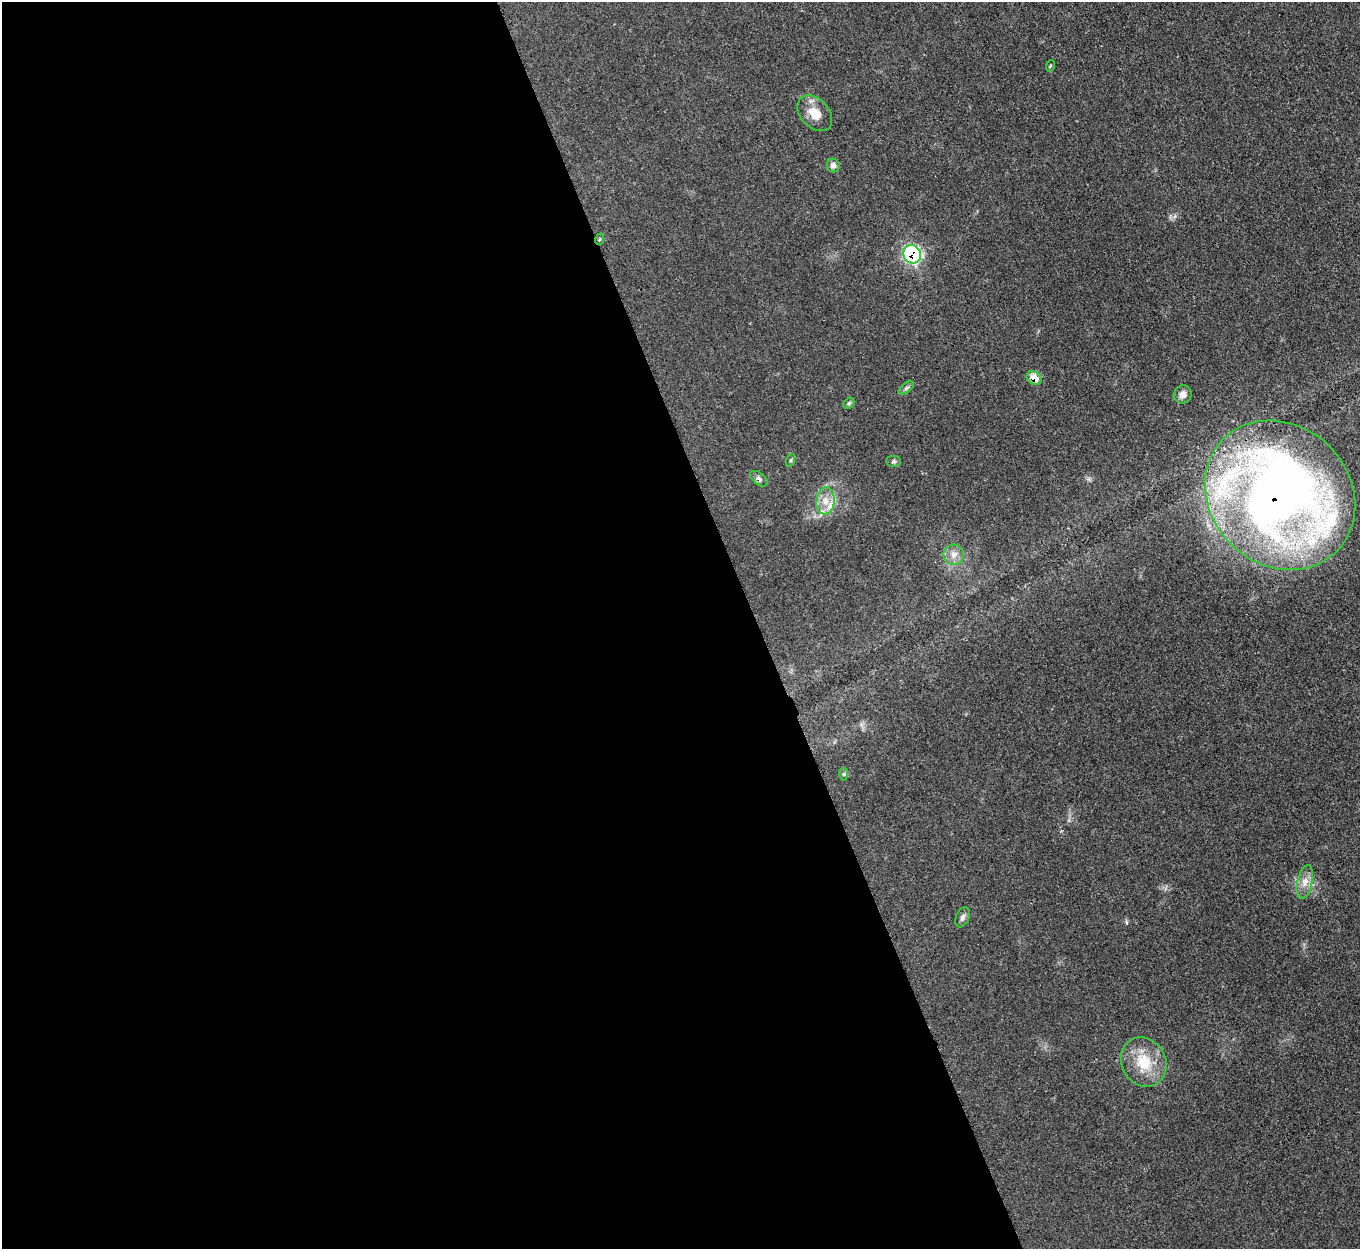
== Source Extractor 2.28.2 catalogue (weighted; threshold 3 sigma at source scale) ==
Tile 9 of 4 x 4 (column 1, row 3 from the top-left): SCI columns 1-1358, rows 1527-2773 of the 5432 x 5415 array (HDU 1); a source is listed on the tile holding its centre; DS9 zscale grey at full resolution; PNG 1362 x 1251 px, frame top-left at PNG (2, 2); each listed source drawn as its Kron ellipse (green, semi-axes under 4 px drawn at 4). Shown black and unused: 56% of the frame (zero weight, under 3 of 4 exposures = <1% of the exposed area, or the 3 px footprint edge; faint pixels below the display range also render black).
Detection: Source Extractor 2.28.2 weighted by HDU 2 'WHT'; one run over the whole footprint, this tile lists its part. Background 0.0638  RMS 0.0063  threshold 0.0284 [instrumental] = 3 sigma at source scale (4.5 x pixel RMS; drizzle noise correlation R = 1.50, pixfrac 1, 0.05/0.05 arcsec/px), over >= 5 px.
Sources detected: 21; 2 inside a brighter listed object's ellipse — not listed separately; the other 19 listed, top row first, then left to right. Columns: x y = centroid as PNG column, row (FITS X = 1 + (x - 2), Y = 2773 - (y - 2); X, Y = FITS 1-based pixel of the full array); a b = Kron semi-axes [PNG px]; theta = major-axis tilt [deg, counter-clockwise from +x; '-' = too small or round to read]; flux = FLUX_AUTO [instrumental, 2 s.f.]
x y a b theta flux
1050 66 6 3 71 0.67
815 113 20 14 -47 9.8
833 165 7 6 - 2.5
600 239 6 3 71 0.68
912 254 9 8 - 98
1034 378 8 6 -34 10
906 388 9 4 36 1.4
1183 394 9 8 - 3.7
849 403 6 4 46 1.1
791 460 7 4 71 0.88
894 461 7 5 -1 1.3
759 479 10 6 -38 2.1
1280 495 80 69 -44 640
825 501 13 9 83 6.9
954 555 10 10 - 4.2
844 774 6 4 89 0.89
1305 882 17 7 77 5.4
962 917 10 6 68 2.1
1144 1062 25 22 -61 21
Overlapping masked pixels (flux is a lower limit): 4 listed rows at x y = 912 254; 1034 378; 759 479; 1280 495